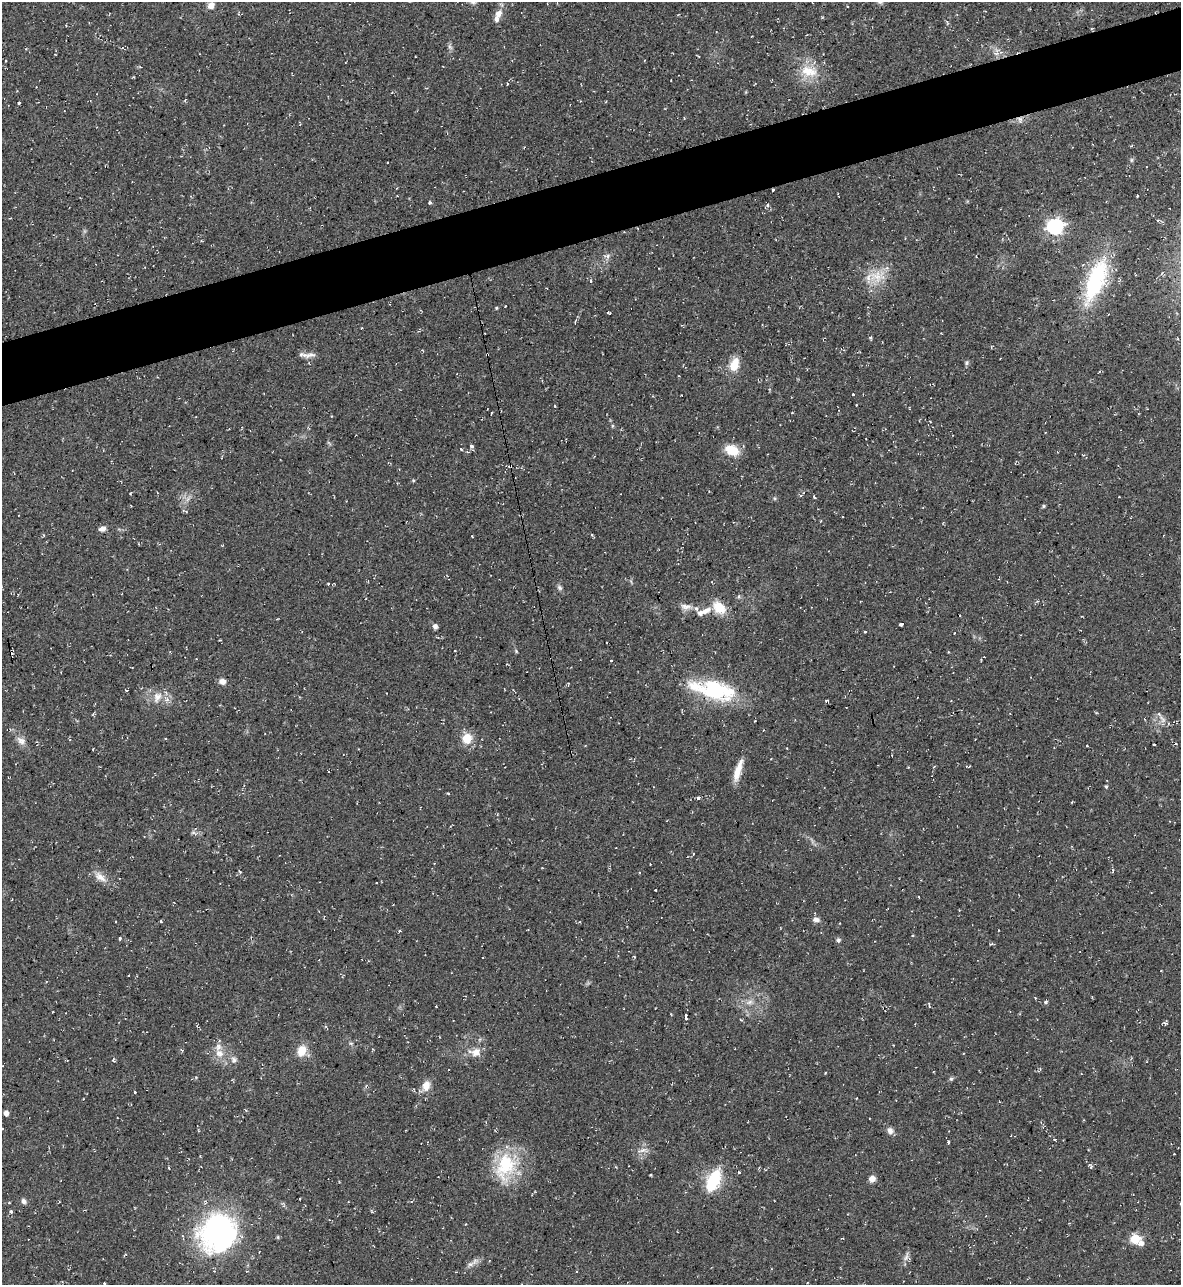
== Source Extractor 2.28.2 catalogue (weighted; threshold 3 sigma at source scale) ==
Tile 10 of 4 x 4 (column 2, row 3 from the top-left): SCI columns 1319-2497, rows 1285-2567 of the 5116 x 5134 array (HDU 1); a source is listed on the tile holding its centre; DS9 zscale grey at full resolution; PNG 1183 x 1287 px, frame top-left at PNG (2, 2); no overlay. Shown black and unused: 5% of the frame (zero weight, under 2 of 3 exposures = <1% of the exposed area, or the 3 px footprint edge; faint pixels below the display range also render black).
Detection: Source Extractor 2.28.2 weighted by HDU 2 'WHT'; one run over the whole footprint, this tile lists its part. Background 0.0389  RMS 0.0094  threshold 0.0424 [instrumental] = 3 sigma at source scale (4.5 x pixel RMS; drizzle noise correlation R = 1.50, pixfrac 1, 0.05/0.05 arcsec/px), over >= 5 px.
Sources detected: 126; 13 cosmic-ray / hot-pixel residue — not listed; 7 inside a brighter listed object's ellipse — not listed separately; the other 106 listed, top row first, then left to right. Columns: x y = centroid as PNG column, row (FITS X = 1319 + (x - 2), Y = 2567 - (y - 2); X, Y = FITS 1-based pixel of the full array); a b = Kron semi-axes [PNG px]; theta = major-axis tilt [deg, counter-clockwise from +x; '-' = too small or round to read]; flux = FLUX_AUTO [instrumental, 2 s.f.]
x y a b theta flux
211 5 7 6 - 7
498 13 11 8 67 7.2
947 22 4 4 - 1.2
450 47 7 4 -71 2.1
996 53 7 4 -1 2.5
809 71 25 15 -8 21
507 84 4 3 - 0.92
19 103 3 3 - 2.1
1020 119 9 6 -52 3.2
1131 160 6 4 89 1.4
773 190 3 3 - 2.5
430 203 5 3 - 1.5
767 205 5 4 - 1.9
1055 226 7 6 - 280
607 256 9 5 9 2.8
876 276 24 16 -1 21
591 281 4 4 - 2.1
1096 281 56 20 69 76
496 308 4 3 - 1.2
608 312 4 3 - 1.1
310 355 17 7 7 5.6
967 363 6 5 - 1.7
734 364 17 10 70 14
854 394 3 3 - 3.2
856 405 3 2 - 0.93
554 406 3 2 - 1.2
472 446 5 4 - 2.4
461 449 3 2 - 1.1
732 450 16 11 -21 18
510 466 4 3 - 3.2
413 480 5 3 - 0.93
814 497 4 3 - 2.8
1119 497 3 2 - 0.57
1044 506 5 4 - 1.2
102 529 9 6 14 3.6
328 584 3 2 - 0.67
559 588 7 6 - 2.2
739 596 6 5 - 1.5
685 607 16 7 -6 6.1
719 608 18 13 -39 17
701 613 9 7 27 3.7
277 619 3 2 - 0.69
901 624 4 3 - 16
435 626 6 5 - 3.2
516 651 6 4 -47 1.1
612 661 3 3 - 1.8
222 681 8 6 -18 4.7
126 690 4 2 - 0.7
717 690 50 24 -15 70
157 697 16 11 66 10
826 701 4 2 - 0.84
1162 719 14 7 -51 5.1
467 738 9 8 - 18
21 741 13 9 -32 5.7
93 749 3 2 - 0.53
966 766 3 3 - 0.72
738 770 27 7 73 13
1106 786 5 4 - 1.2
698 798 4 3 - 4.6
193 833 9 4 -27 1.9
650 864 3 3 - 1.3
1113 871 5 3 - 1.4
240 872 4 3 - 0.92
100 877 17 9 -39 8.3
376 883 2 2 - 0.62
655 890 3 3 - 2.8
816 919 7 6 - 4.3
161 921 3 2 - 1.1
399 931 4 3 - 1.2
913 935 3 3 - 0.83
120 939 3 3 - 2.3
838 940 6 6 - 1.9
992 944 6 3 -7 1.1
749 1002 10 6 27 4
1046 1002 5 4 - 1.6
929 1005 6 2 -86 0.91
436 1006 3 2 - 0.99
686 1017 5 3 - 7.5
1165 1023 5 4 - 1.6
302 1051 12 9 67 14
475 1052 15 10 3 9.3
219 1053 13 10 -42 9.3
113 1059 6 4 86 1.3
234 1060 9 7 -35 3.5
951 1079 6 5 - 1.6
426 1086 12 9 76 8.8
135 1092 3 3 - 2
6 1113 4 4 - 4.6
890 1131 8 7 - 3.9
1055 1139 3 2 - 0.7
949 1142 3 3 - 17
642 1150 16 5 15 4.2
1174 1154 2 2 - 0.59
1089 1165 5 3 - 1
505 1166 39 25 73 50
168 1167 3 3 - 2
739 1172 4 3 - 1.2
872 1179 7 6 - 5.5
713 1181 25 13 67 40
24 1201 6 5 - 3.2
11 1212 3 3 - 3.8
218 1232 35 31 54 230
1135 1239 6 5 - 47
1141 1243 6 6 - 4.3
906 1258 18 4 71 3.8
470 1264 9 6 26 3.7
Overlapping masked pixels (flux is a lower limit): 3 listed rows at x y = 1020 119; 773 190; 510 466